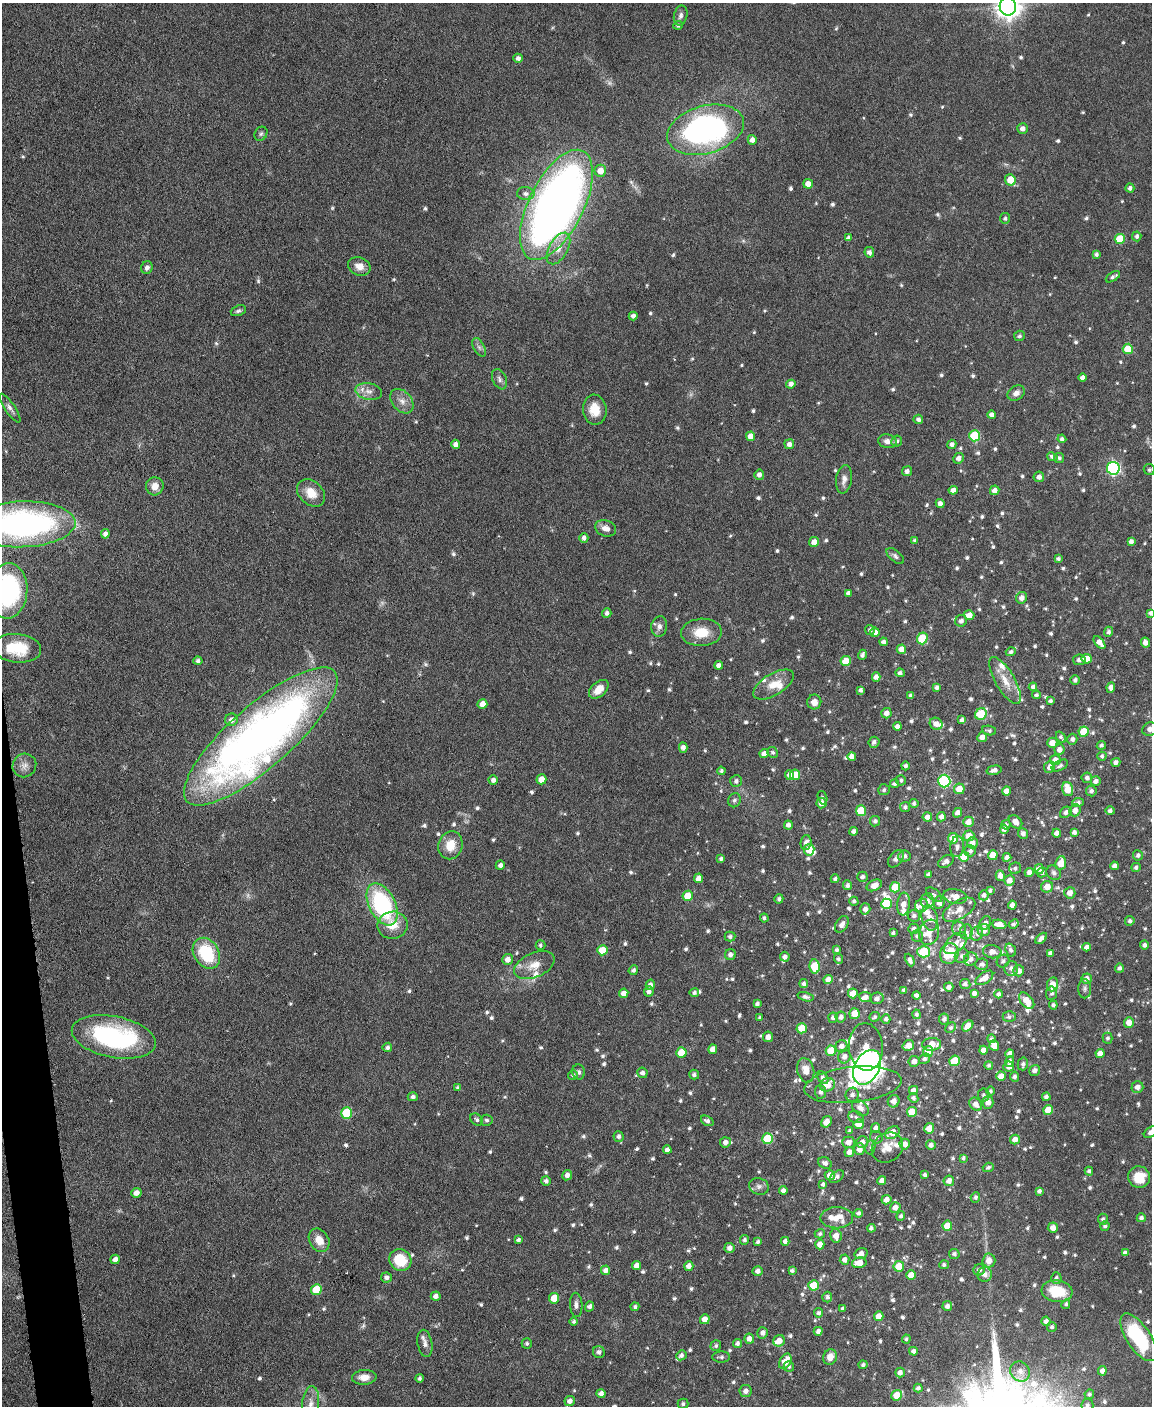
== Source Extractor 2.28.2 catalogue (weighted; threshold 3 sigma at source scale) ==
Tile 7 of 4 x 3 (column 3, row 2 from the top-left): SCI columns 2304-3453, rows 1645-3048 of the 4605 x 4580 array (HDU 1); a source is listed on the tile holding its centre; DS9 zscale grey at full resolution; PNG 1154 x 1408 px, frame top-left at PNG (2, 3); each listed source drawn as its Kron ellipse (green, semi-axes under 4 px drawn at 4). Shown black and unused: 2% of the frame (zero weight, under 3 of 6 exposures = <1% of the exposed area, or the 3 px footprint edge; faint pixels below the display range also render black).
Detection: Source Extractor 2.28.2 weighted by HDU 2 'WHT'; one run over the whole footprint, this tile lists its part. Background 0.0896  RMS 0.0041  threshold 0.017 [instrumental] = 3 sigma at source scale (4.09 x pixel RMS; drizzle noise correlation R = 1.36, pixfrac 0.8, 0.05/0.05 arcsec/px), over >= 5 px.
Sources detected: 891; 3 too faint to see at this stretch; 4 inside a brighter object's white glare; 1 long thin detection or spike segment (spike, bleed or trail) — neither listed nor drawn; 41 inside a brighter listed object's ellipse — not listed separately; of the other 842, all 500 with FLUX_AUTO >= 0.874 (the completeness limit of this list) listed and drawn (342 fainter detections not listed), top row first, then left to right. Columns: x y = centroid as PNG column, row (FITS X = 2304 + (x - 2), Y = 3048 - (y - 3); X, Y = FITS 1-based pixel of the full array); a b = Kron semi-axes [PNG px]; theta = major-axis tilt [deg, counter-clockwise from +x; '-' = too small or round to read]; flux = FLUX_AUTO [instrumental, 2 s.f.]
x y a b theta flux
1008 7 9 8 - 390
681 15 10 6 77 1.5
678 25 4 4 - 0.91
518 58 4 4 - 1.6
1022 128 5 5 - 2.1
705 130 39 24 16 110
261 134 7 6 - 0.88
752 140 5 4 - 2.1
600 171 6 6 - 3.9
1010 180 6 5 - 6.4
808 184 5 4 - 3.2
1130 188 4 4 - 1.3
526 194 9 6 -3 1.7
556 205 60 27 63 330
1005 218 5 5 - 0.97
1137 236 5 4 - 1.3
849 238 4 4 - 1.5
1120 239 5 5 - 12
558 248 17 9 60 4.6
869 252 5 5 - 1.8
1096 254 4 4 - 1
359 266 11 9 -23 3.4
147 267 6 5 - 1.3
1113 277 8 4 32 1.2
238 311 8 5 21 0.99
633 316 4 4 - 1.6
1019 336 5 5 - 0.96
479 347 10 5 -63 1.3
1128 349 5 5 - 9.9
1083 378 4 4 - 1.9
499 379 10 7 -66 1.6
791 384 4 4 - 1.9
369 391 13 8 -11 3
1016 393 9 7 33 2.1
402 401 14 9 -49 3.2
10 408 17 5 -56 1.7
595 410 15 11 -83 6.9
991 415 4 4 - 1.7
918 419 4 4 - 1.4
750 436 4 4 - 3.2
974 436 5 5 - 20
1062 439 4 4 - 1.2
887 441 9 7 -13 2.1
897 441 5 5 - 1.1
456 444 4 4 - 1.8
789 444 5 5 - 2.1
952 444 4 4 - 1.6
1052 457 5 4 - 1.2
959 458 6 5 - 2.2
1059 458 5 5 - 1.1
1113 468 6 6 - 62
1149 470 6 5 - 0.98
907 471 5 5 - 1.5
759 475 5 5 - 1.8
1039 477 5 5 - 1.9
844 479 14 8 82 2.3
155 486 9 8 - 3.7
953 490 4 4 - 2.3
995 490 5 4 - 2.4
311 493 16 11 -42 6.5
940 503 4 4 - 1.8
22 524 53 23 2 120
606 528 11 8 -19 2.8
105 534 5 4 - 1.8
584 538 5 4 - 1.6
915 540 4 4 - 1
814 542 5 5 - 3.4
1131 542 4 4 - 1.8
895 556 10 5 -42 1.2
1058 559 4 3 - 1
8 591 28 19 85 62
848 593 4 4 - 1.2
1021 598 6 5 - 2.3
607 613 5 4 - 1.4
1151 613 4 4 - 1.2
969 615 5 5 - 4
961 621 6 5 - 1.5
659 626 10 8 80 2
870 630 5 5 - 0.93
701 632 20 13 3 8.7
875 632 5 4 - 3.4
1108 632 5 4 - 1.2
922 638 6 5 - 16
884 642 4 4 - 1.4
1099 642 7 4 -51 3.1
1145 643 5 4 - 2.2
17 648 24 14 -6 16
901 649 5 4 - 3.5
1011 652 5 4 - 1.1
862 655 5 4 - 1.3
1087 659 5 4 - 5.1
1079 660 6 5 - 1.5
198 661 4 4 - 1.1
846 661 5 5 - 8.2
719 665 4 4 - 1.7
900 673 4 4 - 1.3
876 677 5 4 - 2
1005 680 27 9 -60 6.4
1075 680 5 4 - 1.1
773 685 23 11 31 6
937 687 4 4 - 1.2
1033 687 4 3 - 1.3
1111 687 5 4 - 2.2
599 689 11 7 43 5.1
861 690 4 4 - 1.2
1036 695 4 4 - 0.95
911 696 4 4 - 1.4
1050 701 4 4 - 1.1
814 702 7 7 - 2.9
482 704 5 5 - 3.9
886 713 5 5 - 2.3
981 714 6 5 - 16
231 720 6 6 - 2.4
962 720 4 4 - 1.5
936 724 6 5 - 2.7
897 726 4 4 - 1.8
1150 729 7 6 - 2.2
989 730 7 5 -10 0.9
1084 732 5 5 - 9.9
261 736 98 31 41 310
982 737 5 4 - 2.5
1061 737 6 3 -56 1.1
1072 739 5 5 - 1.4
874 742 5 5 - 1.4
1052 743 5 5 - 2.8
1101 745 4 4 - 1
683 748 5 4 - 2.1
1059 750 5 5 - 2.3
773 752 5 5 - 0.92
764 754 4 4 - 2.3
852 756 4 4 - 2.4
1102 756 4 4 - 1
1055 760 5 5 - 3.2
1116 762 5 4 - 1.4
24 765 12 11 - 3
1060 765 9 5 26 1.1
905 766 4 4 - 1.1
1050 767 6 5 - 2.6
994 770 7 4 13 2
721 771 4 4 - 0.94
789 775 5 4 - 1.9
795 775 5 5 - 7.4
1087 778 5 5 - 1.5
541 779 5 5 - 4.5
493 780 5 4 - 1.6
901 780 5 5 - 1
736 781 6 6 - 1.3
944 781 6 6 - 41
1096 781 5 5 - 2
894 784 4 4 - 1
959 789 5 5 - 5.3
1068 789 7 5 -72 6.9
884 790 6 5 - 1
1006 791 4 4 - 2.5
1091 791 5 5 - 1.4
822 798 7 4 -74 0.88
734 800 7 6 - 1.1
1078 802 6 4 9 1.3
821 803 5 5 - 2.6
914 803 4 4 - 1
905 807 5 5 - 1.1
1075 810 6 5 - 2.4
861 811 5 5 - 13
1110 811 4 4 - 1.3
1066 812 6 5 - 1.6
958 813 5 4 - 2.1
927 817 5 4 - 2.3
941 817 5 4 - 1.8
875 821 5 5 - 1.3
968 822 5 5 - 3.3
1015 822 8 5 -43 3
788 825 4 4 - 1.8
1006 825 4 4 - 1
1004 829 4 4 - 1.9
853 831 4 4 - 1.5
1074 832 4 4 - 1.4
1023 833 5 5 - 1.5
1057 833 4 4 - 2.2
969 836 5 5 - 4.4
953 838 5 5 - 6.1
806 842 7 5 86 2
972 843 5 5 - 2.5
450 845 14 12 72 7.1
957 847 10 6 85 2
809 850 6 5 - 5.5
970 851 5 5 - 1.5
993 855 5 5 - 5.2
1138 855 5 5 - 1.2
904 856 6 5 - 1.6
964 857 5 5 - 6.5
1007 857 4 4 - 1.7
721 859 4 3 - 1
896 859 10 6 52 1.6
946 861 9 5 30 1.8
1061 863 7 5 83 6.2
500 865 4 4 - 1.7
1114 866 4 4 - 1.8
1136 867 4 4 - 1.2
1015 868 6 5 - 1.1
1039 869 5 4 - 1.7
1029 872 5 4 - 1.8
1042 872 5 4 - 1.1
1054 873 8 6 -44 1.1
928 874 4 3 - 0.96
1000 876 5 4 - 2.2
862 877 5 5 - 1.3
698 878 5 4 - 2.6
835 879 4 4 - 1
1009 880 5 5 - 3
847 885 5 4 - 1.3
874 885 8 5 26 3.3
895 887 5 5 - 12
1047 887 6 5 - 3.8
990 890 4 4 - 0.97
1070 893 6 5 - 2.7
934 895 9 5 -41 0.93
984 895 5 5 - 1.4
688 896 5 5 - 8.3
955 896 12 7 -12 3.8
779 899 5 4 - 1.1
854 901 4 4 - 0.99
927 901 7 6 - 1.7
939 902 6 5 - 2.4
382 904 23 13 -63 49
886 904 5 5 - 13
903 904 11 6 83 3.5
921 905 7 6 - 1.8
1012 905 4 4 - 2.2
865 909 5 5 - 1.9
959 910 18 9 30 5
914 916 6 6 - 1.2
764 918 4 4 - 1
930 918 13 8 -76 3.3
1130 921 5 4 - 1.2
985 923 7 5 56 1.6
842 924 9 5 58 2.1
999 924 7 4 -9 3.9
1014 924 5 4 - 1.1
393 925 15 13 9 7.2
914 929 5 5 - 1.5
959 929 8 6 -57 1.4
984 930 6 6 - 3.5
929 932 13 10 71 4.4
966 932 7 6 - 1.2
893 933 3 3 - 0.91
977 933 7 6 - 1.4
917 936 6 5 - 1.2
730 937 5 5 - 1.2
1041 938 7 4 42 1.6
955 943 14 8 41 3.3
540 945 5 5 - 0.92
1144 945 5 4 - 1.2
1086 947 4 4 - 1.9
602 950 5 5 - 8.9
837 950 4 4 - 1
1011 950 7 5 -68 1.3
924 952 6 5 - 17
992 952 9 6 -8 2.4
206 953 16 12 -58 21
949 953 10 9 - 14
1050 953 4 4 - 1.6
730 955 5 5 - 1.5
962 956 7 7 - 1.6
785 957 5 4 - 1.5
507 959 5 5 - 2.8
838 959 5 4 - 0.93
971 959 7 6 - 2
910 960 7 4 -63 1.6
1003 961 7 6 - 1.1
982 964 6 6 - 1.4
534 965 21 12 23 6.2
815 966 7 5 -80 13
1011 968 7 7 - 2.1
1119 968 4 4 - 1.2
633 970 5 4 - 1.1
1019 971 5 5 - 2.6
984 978 10 5 35 3.8
828 979 5 4 - 2.4
1087 979 5 5 - 2.3
804 983 4 4 - 1.1
965 984 5 5 - 1.2
1053 984 7 5 81 4
650 985 5 4 - 1.6
949 987 5 4 - 1.6
1085 989 9 6 -89 1.2
904 990 4 4 - 1.1
649 991 5 5 - 1.6
624 993 4 4 - 2.6
694 993 4 4 - 1.1
853 993 5 5 - 5.4
974 993 4 4 - 1.6
1051 993 7 5 84 1
999 994 4 4 - 1.3
916 995 4 4 - 1.5
806 997 8 4 -15 1.1
865 997 6 5 - 2
877 998 6 6 - 1.7
1027 1001 9 6 -49 5.2
757 1004 4 4 - 1.3
1053 1005 4 4 - 0.96
855 1014 5 5 - 6
917 1014 5 4 - 1
841 1017 5 5 - 1.7
875 1017 5 4 - 0.88
1009 1017 6 5 - 1
760 1018 4 3 - 0.88
833 1018 5 5 - 1.6
886 1019 5 4 - 1.3
944 1019 5 5 - 1.4
1129 1022 5 5 - 3.8
968 1026 6 4 44 3.1
802 1028 5 5 - 7.8
951 1028 6 5 - 0.91
114 1037 42 20 -11 62
768 1037 5 5 - 2.5
1108 1038 5 5 - 0.91
991 1039 4 4 - 0.94
932 1044 9 6 4 4.9
908 1045 6 5 - 3.7
841 1046 6 6 - 2.3
994 1046 5 4 - 4.7
387 1047 5 4 - 1.1
866 1047 24 17 -86 8.3
713 1049 5 4 - 3.1
983 1050 4 4 - 2.7
831 1051 5 5 - 9
681 1052 5 5 - 8.6
928 1052 6 5 - 6.8
1100 1053 4 4 - 2.8
1010 1054 4 4 - 2.6
844 1057 7 6 - 2.3
924 1059 6 4 35 1.2
914 1061 5 5 - 2
955 1061 5 5 - 13
1010 1061 5 4 - 1.6
1023 1064 6 5 - 1.2
989 1065 4 4 - 0.91
867 1067 19 12 61 66
1009 1067 5 5 - 2.3
806 1070 12 8 -77 4.1
1034 1071 5 5 - 1.6
579 1072 7 6 - 1.2
642 1073 5 5 - 1.5
573 1075 5 5 - 0.97
694 1075 5 4 - 1.1
1001 1076 5 4 - 3.7
1014 1077 5 4 - 1.2
823 1078 7 5 -56 1.1
827 1085 7 6 - 5.2
853 1085 49 18 6 16
1137 1087 6 5 - 2.2
458 1088 4 3 - 1
913 1090 4 4 - 2.1
990 1091 4 4 - 0.89
821 1092 7 5 -85 1.6
852 1095 7 6 - 1.7
984 1095 6 6 - 0.95
413 1097 5 4 - 1.1
1046 1097 4 4 - 1.3
913 1098 5 5 - 1.1
894 1101 6 5 - 3.1
988 1102 6 5 - 2.6
976 1104 7 5 -47 2.8
860 1108 9 6 -40 2.5
1048 1110 5 5 - 6.5
912 1112 5 5 - 9.1
346 1113 6 5 - 18
856 1117 8 6 -20 1.1
477 1120 7 5 -40 0.94
487 1120 6 5 - 0.89
707 1121 7 4 -32 1.3
826 1122 6 5 - 3.2
859 1124 5 5 - 6.1
876 1128 5 4 - 1.4
929 1128 5 5 - 6.2
850 1131 4 4 - 0.99
1151 1132 8 4 33 1.9
892 1133 8 5 36 6.9
618 1136 5 5 - 1.4
876 1137 6 6 - 1
767 1139 5 5 - 17
1015 1139 5 5 - 2.8
725 1142 5 5 - 2.3
848 1142 6 5 - 2.6
862 1142 6 6 - 2.1
905 1144 5 5 - 2.6
931 1145 5 5 - 1.6
870 1147 7 5 82 0.87
887 1148 17 14 38 5.5
859 1149 6 5 - 3.1
667 1150 4 4 - 1.9
849 1152 5 4 - 1.9
963 1158 4 4 - 0.92
825 1163 7 5 -26 1.7
988 1167 5 4 - 0.89
1089 1171 4 4 - 1
567 1175 5 5 - 1.9
830 1175 5 5 - 2.4
925 1175 4 4 - 1.1
837 1177 8 5 37 1.2
1139 1177 11 10 - 7.8
546 1181 5 5 - 1.2
882 1181 5 4 - 2.5
949 1181 5 5 - 2.6
823 1184 4 4 - 1.2
759 1186 10 8 -15 1.6
783 1190 4 4 - 1.8
1039 1191 4 4 - 1.3
136 1193 5 5 - 2.4
975 1197 5 5 - 1.1
886 1200 5 4 - 2.7
895 1207 5 5 - 2.6
858 1213 5 4 - 1.3
901 1216 4 4 - 1.2
837 1218 16 10 0 6.5
1141 1218 4 4 - 1.4
1103 1219 5 5 - 1.1
947 1226 5 4 - 5.9
1105 1226 5 4 - 1
871 1228 4 4 - 1.2
1053 1228 5 5 - 2.7
820 1234 5 4 - 0.88
836 1236 7 5 -79 3.3
319 1240 12 9 -58 4.8
518 1240 4 4 - 1.1
744 1240 5 4 - 1.1
785 1241 4 4 - 1.5
758 1242 4 3 - 1.1
820 1244 5 4 - 3.1
730 1248 5 5 - 2.1
861 1253 6 5 - 2.1
1125 1253 4 4 - 1.8
954 1254 5 5 - 1.2
115 1259 5 4 - 2.3
400 1260 11 10 - 12
844 1260 5 5 - 2
989 1260 7 6 - 3.4
859 1263 7 5 12 4.7
944 1265 5 4 - 1
637 1266 4 4 - 3
689 1266 5 4 - 2.1
899 1266 5 5 - 7.5
606 1270 5 4 - 2
792 1270 4 4 - 0.97
979 1270 6 5 - 1.5
758 1271 5 5 - 1.8
911 1275 5 4 - 5.1
985 1275 7 7 - 2.2
386 1277 5 5 - 1.5
1056 1278 6 5 - 0.91
814 1285 5 5 - 8.9
316 1290 5 5 - 12
1057 1291 15 10 -6 13
436 1296 5 4 - 1.8
827 1297 5 5 - 1.2
554 1298 5 5 - 8.1
1066 1304 5 4 - 0.88
576 1305 12 6 -87 1.7
589 1306 5 4 - 1.4
947 1306 5 5 - 1.6
635 1307 4 4 - 0.99
843 1309 4 4 - 1.6
819 1313 5 4 - 1
879 1316 5 4 - 3.9
705 1319 5 4 - 3.5
1046 1321 5 4 - 1.7
574 1322 4 4 - 0.93
1052 1327 5 5 - 0.92
818 1331 4 4 - 1.5
763 1333 5 5 - 1.6
1138 1337 27 12 -57 33
749 1339 5 4 - 2.3
906 1339 4 4 - 0.89
779 1341 6 5 - 3.5
425 1343 14 7 -80 1.8
527 1343 5 5 - 0.94
737 1343 4 4 - 1.2
716 1346 5 5 - 1
913 1351 4 4 - 1.2
599 1352 6 6 - 1.3
681 1355 5 4 - 1.3
721 1357 9 5 0 1.1
830 1357 8 6 61 3.6
785 1361 8 5 60 4.9
863 1365 4 4 - 1
789 1367 5 5 - 0.91
1020 1371 10 9 - 3.3
1102 1371 5 4 - 2
900 1373 5 4 - 2
364 1377 12 7 3 4
419 1378 4 3 - 0.93
918 1388 4 4 - 1.3
746 1391 6 6 - 2
601 1394 4 4 - 1.9
1089 1394 5 5 - 0.89
897 1395 5 5 - 8.5
570 1401 5 5 - 1.9
311 1404 18 8 84 3.6
683 1404 5 5 - 0.97
1087 1405 6 6 - 1.1
Isophote crosses this tile's border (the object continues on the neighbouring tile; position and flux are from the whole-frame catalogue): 9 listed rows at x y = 1008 7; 1149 470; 22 524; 8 591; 1151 613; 1150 729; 1151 1132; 311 1404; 1087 1405